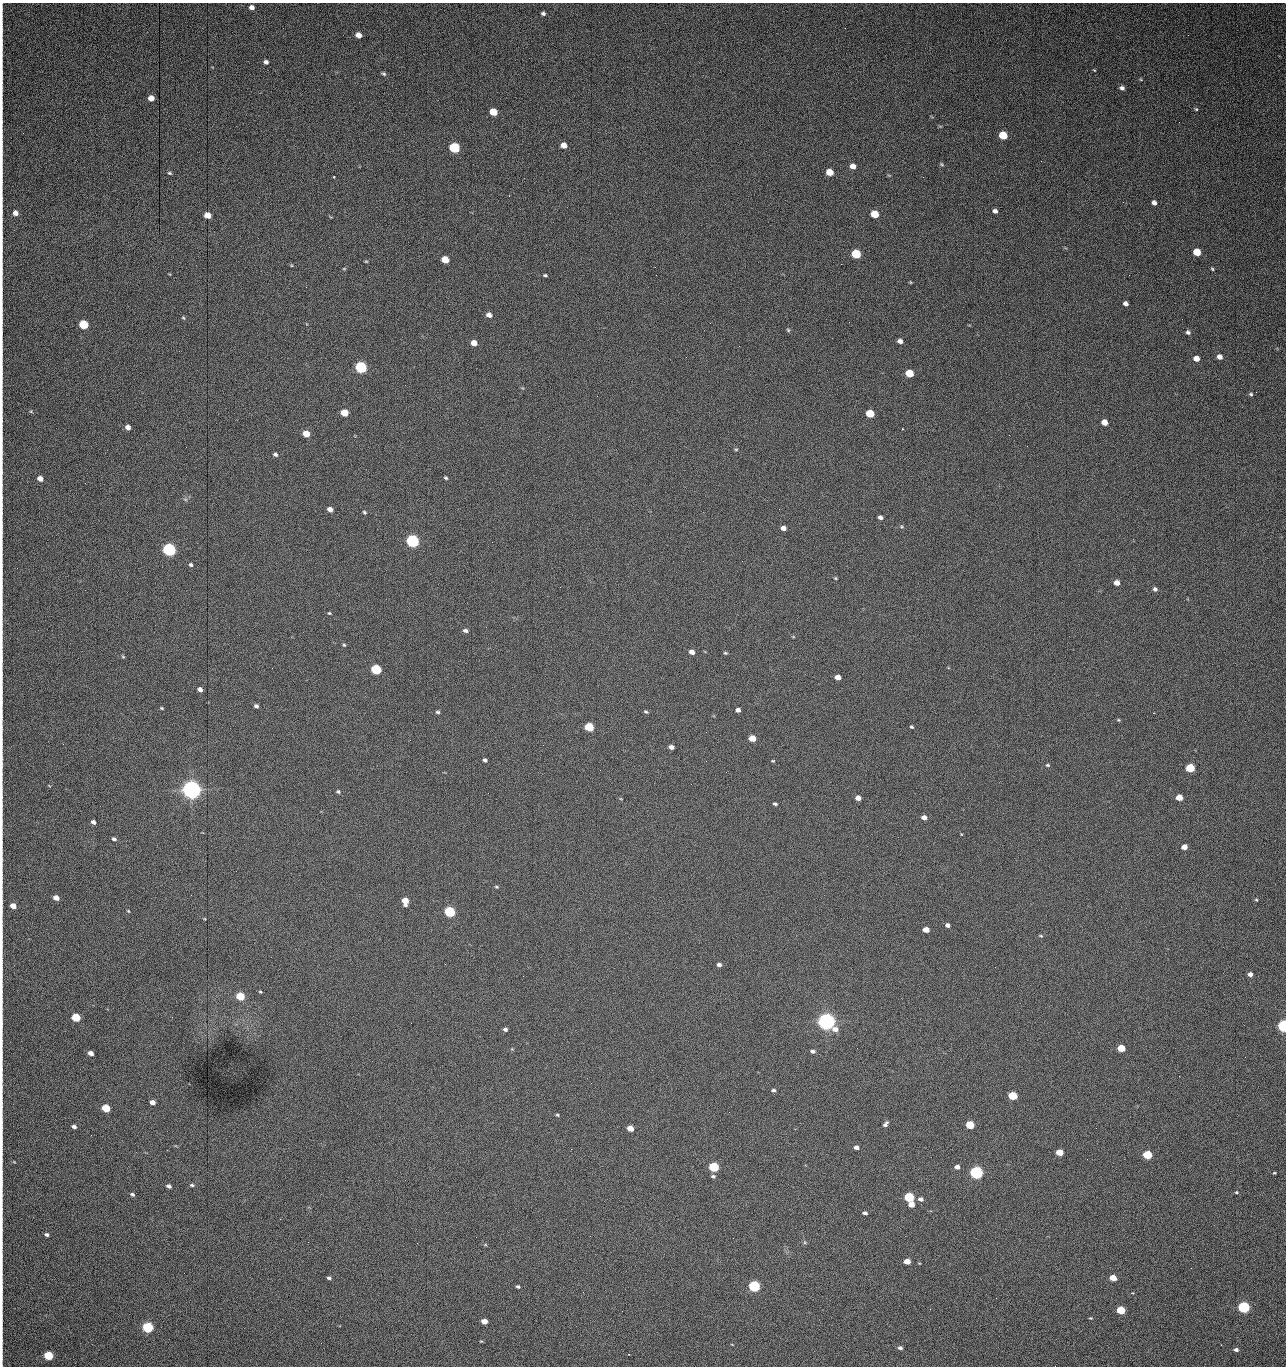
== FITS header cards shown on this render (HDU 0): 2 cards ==
NAXIS1  =                 1284 /fastest changing axis
NAXIS2  =                 1364 /next to fastest changing axis

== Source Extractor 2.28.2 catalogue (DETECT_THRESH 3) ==
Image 1284 x 1364 px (HDU 0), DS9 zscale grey, 1 PNG px = 1 image px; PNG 1288 x 1368 px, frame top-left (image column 1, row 1364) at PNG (2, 3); no overlay
Background 611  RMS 26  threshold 76.5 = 3 sigma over >= 5 px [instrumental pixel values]
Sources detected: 199; all 199 listed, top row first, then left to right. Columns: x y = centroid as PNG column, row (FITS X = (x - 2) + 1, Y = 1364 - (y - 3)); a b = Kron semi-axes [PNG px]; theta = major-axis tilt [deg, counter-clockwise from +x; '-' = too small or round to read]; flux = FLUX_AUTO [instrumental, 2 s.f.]
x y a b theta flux
251 7 5 4 - 7.8e+03
543 13 4 4 - 3.8e+03
2 29 13 2 90 3.6e+03
358 35 5 5 - 1.3e+04
1188 35 2 2 - 6.9e+02
266 62 5 4 - 5.4e+03
1094 70 4 3 - 1.4e+03
2 72 11 2 90 3.1e+03
383 74 6 4 -25 3.1e+03
1122 88 5 4 - 4.9e+03
151 98 5 5 - 1.5e+04
1196 109 5 4 - 2.2e+03
493 112 6 5 - 4.2e+04
1179 122 2 2 - 8.0e+02
940 126 6 3 -18 1.6e+03
1003 135 6 5 - 6.1e+04
564 145 5 5 - 1.5e+04
454 148 6 5 - 1.6e+05
1041 161 3 2 - 1.4e+03
942 164 6 4 -23 2.2e+03
853 166 6 5 - 1.3e+04
830 172 6 5 - 2.9e+04
169 173 5 3 - 2.4e+03
334 177 3 2 - 2.3e+03
923 177 2 2 - 1.2e+04
1154 203 5 4 - 6.6e+03
995 211 5 4 - 5.6e+03
15 213 5 5 - 1.1e+04
875 214 6 5 - 5.1e+04
207 215 5 5 - 2.1e+04
1197 252 5 5 - 4.2e+04
856 254 6 5 - 1.0e+05
445 260 6 5 - 4.0e+04
366 261 4 3 - 1.8e+03
841 264 2 2 - 1.8e+04
291 265 5 3 - 1.5e+03
344 269 5 3 - 1.6e+03
1212 269 5 3 - 2.0e+03
545 275 5 3 - 2.6e+03
910 282 4 3 - 1.5e+03
1125 304 5 4 - 7.5e+03
489 315 6 4 -20 9.2e+03
183 318 5 4 - 2.1e+03
710 323 2 2 - 2.2e+03
83 325 6 5 - 1.0e+05
788 330 5 4 - 2.4e+03
1188 332 6 5 - 4.1e+03
900 341 5 4 - 7.9e+03
474 343 5 4 - 1.6e+04
1220 357 5 4 - 1.0e+04
1196 358 5 4 - 1.6e+04
361 367 6 5 - 3.0e+05
909 373 6 5 - 5.8e+04
1256 392 2 2 - 1.0e+03
1251 394 5 4 - 2.7e+03
31 411 5 4 - 2.1e+03
344 413 5 5 - 3.8e+04
870 414 6 5 - 6.0e+04
1104 422 5 4 - 1.9e+04
128 427 5 4 - 9.3e+03
902 429 3 2 - 1.1e+03
306 434 5 5 - 2.9e+04
1009 435 2 2 - 2.3e+03
186 447 2 2 - 2.4e+03
736 449 4 4 - 1.9e+03
275 454 5 4 - 4.0e+03
40 478 5 4 - 1.3e+04
446 478 4 4 - 2.4e+03
85 483 2 2 - 7.3e+02
185 499 6 4 -19 2.6e+03
330 509 5 4 - 1.1e+04
364 512 4 3 - 2.5e+03
880 517 5 4 - 6.1e+03
902 526 7 6 - 2.5e+03
783 528 5 4 - 8.8e+03
412 541 6 5 - 4.9e+05
492 542 2 2 - 1.7e+03
169 550 6 5 - 5.3e+05
191 565 4 4 - 3.6e+03
835 578 4 4 - 2.0e+03
1117 583 5 4 - 1.3e+04
1155 589 5 5 - 4.5e+03
329 613 4 4 - 1.9e+03
465 631 6 4 -10 4.7e+03
344 645 4 4 - 2.2e+03
692 652 5 4 - 1.0e+04
725 653 5 4 - 2.3e+03
123 657 5 3 - 1.9e+03
376 669 6 5 - 1.6e+05
838 677 5 4 - 1.4e+04
200 689 4 4 - 7.6e+03
256 706 4 4 - 4.5e+03
162 708 3 3 - 2.0e+03
738 710 5 4 - 6.6e+03
438 712 5 4 - 2.8e+03
646 712 6 4 -25 2.6e+03
1118 720 4 3 - 1.8e+03
589 727 6 5 - 9.4e+04
912 727 4 3 - 2.5e+03
752 738 5 4 - 2.8e+04
543 745 2 2 - 2.1e+03
671 747 5 4 - 8.2e+03
485 760 4 3 - 4.3e+03
706 761 2 2 - 8.2e+02
773 761 5 4 - 1.7e+03
1047 765 5 4 - 2.3e+03
1190 768 5 5 - 7.7e+04
726 772 3 2 - 1.8e+03
191 790 7 6 - 1.7e+06
338 791 6 5 - 2.8e+03
1179 797 5 4 - 2.5e+04
858 798 5 4 - 1.1e+04
621 799 4 3 - 1.3e+03
775 804 4 3 - 3.1e+03
924 817 5 4 - 8.8e+03
93 822 4 4 - 6.7e+03
961 834 5 3 - 1.4e+03
114 839 5 4 - 4.0e+03
1184 847 5 4 - 1.5e+04
496 887 6 4 -20 2.2e+03
56 898 5 4 - 1.3e+04
1256 900 4 3 - 1.8e+03
405 901 6 5 - 2.8e+04
13 906 5 4 - 1.6e+04
128 911 4 3 - 1.6e+03
450 912 6 5 - 2.4e+05
948 925 4 4 - 6.0e+03
926 930 5 4 - 1.9e+04
1041 936 6 4 -7 2.3e+03
719 965 4 4 - 6.2e+03
1250 974 4 4 - 7.7e+03
523 976 3 2 - 1.4e+03
260 992 4 3 - 1.9e+03
240 996 6 5 - 6.3e+04
76 1017 5 5 - 7.7e+04
826 1021 7 6 - 1.4e+06
411 1023 2 2 - 3.4e+03
1284 1026 5 4 - 5.0e+05
505 1029 4 3 - 4.4e+03
857 1048 2 2 - 9.3e+02
1121 1048 5 4 - 4.8e+04
813 1051 5 4 - 4.5e+03
91 1053 5 4 - 1.1e+04
1245 1057 2 2 - 1.2e+03
1179 1076 2 2 - 1.8e+03
773 1090 5 4 - 3.5e+03
1013 1096 5 5 - 8.7e+04
152 1102 5 4 - 1.2e+04
106 1108 5 5 - 6.6e+04
557 1115 4 3 - 2.0e+03
886 1124 7 5 53 5.0e+03
970 1125 5 5 - 7.3e+04
74 1127 5 4 - 5.7e+03
630 1128 5 4 - 2.1e+04
91 1135 2 2 - 1.7e+03
856 1147 5 4 - 7.4e+03
571 1149 2 2 - 8.1e+02
1060 1152 5 4 - 3.3e+04
1147 1155 5 5 - 9.9e+04
1087 1159 2 2 - 1.3e+03
14 1162 5 3 - 1.5e+03
714 1167 6 5 - 1.5e+05
957 1167 5 4 - 8.1e+03
976 1173 6 5 - 6.2e+05
1274 1173 3 3 - 1.8e+03
713 1176 6 4 -9 3.3e+03
2 1183 10 2 90 2.9e+03
192 1185 6 4 -2 2.9e+03
169 1186 5 4 - 5.2e+03
1236 1192 5 4 - 2.0e+03
132 1194 5 4 - 3.4e+03
909 1197 5 5 - 1.5e+05
921 1199 6 5 - 6.7e+03
911 1204 5 5 - 1.7e+04
865 1213 4 3 - 4.6e+03
280 1219 3 2 - 1.6e+03
47 1234 4 3 - 4.2e+03
476 1237 2 2 - 5.9e+03
308 1242 3 2 - 1.3e+03
805 1242 6 4 -89 2.5e+03
417 1243 2 2 - 3.8e+03
485 1245 5 3 - 1.6e+03
907 1261 5 4 - 2.0e+04
329 1278 5 3 - 3.1e+03
1113 1278 5 4 - 2.7e+04
518 1286 5 4 - 3.2e+03
754 1286 6 5 - 3.0e+05
996 1298 2 2 - 1.8e+03
1244 1307 5 5 - 3.6e+05
1121 1310 5 5 - 7.9e+04
1090 1318 4 3 - 1.7e+03
484 1321 5 4 - 1.8e+04
148 1327 6 5 - 2.4e+05
481 1341 4 4 - 1.6e+03
321 1343 2 2 - 8.7e+02
900 1348 5 4 - 4.5e+03
1236 1350 5 4 - 5.4e+03
48 1356 5 5 - 9.4e+04
1055 1366 2 2 - 1.4e+03
At the frame edge (FLAGS 8, measured only in part): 5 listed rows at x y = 2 29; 2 72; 1284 1026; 2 1183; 1055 1366

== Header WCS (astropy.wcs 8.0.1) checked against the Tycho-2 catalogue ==
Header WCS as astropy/WCSLIB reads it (CRVAL/CRPIX/CD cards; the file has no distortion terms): RA---TAN/DEC--TAN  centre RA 15:41:42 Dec +51:58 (235.43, +51.97 deg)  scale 1.26 arcsec/px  FOV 26.9' x 28.5'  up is +93 deg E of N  parity flipped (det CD > 0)
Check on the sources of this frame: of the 60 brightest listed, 12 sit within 2.0 arcsec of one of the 12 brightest Tycho-2 stars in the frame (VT <= 12.29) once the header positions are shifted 0.82 arcsec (0.45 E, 0.69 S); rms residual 1.12 arcsec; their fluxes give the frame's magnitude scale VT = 25.23 - 2.5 log10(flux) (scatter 0.19 mag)
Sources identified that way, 12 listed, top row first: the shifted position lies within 2.0 arcsec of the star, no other Tycho-2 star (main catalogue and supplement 1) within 4.0 arcsec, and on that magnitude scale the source's flux lands within +1.5 / -3 mag of the star's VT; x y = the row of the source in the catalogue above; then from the Tycho-2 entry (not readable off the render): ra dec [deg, ICRS J2000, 3 dp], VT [Tycho-2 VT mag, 2 dp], TYC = Tycho-2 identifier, HIP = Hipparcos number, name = IAU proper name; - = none
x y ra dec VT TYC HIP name
361 367 235.614 +52.064 11.61 3489-1132-1 - -
412 541 235.514 +52.049 11.19 3489-1407-1 - -
169 550 235.515 +52.133 11.12 3489-1380-1 - -
191 790 235.378 +52.130 9.31 3489-1322-1 76850 -
450 912 235.303 +52.042 11.52 3489-958-1 - -
826 1021 235.232 +51.912 9.59 3489-824-1 - -
1284 1026 235.220 +51.752 10.98 3489-1435-1 - -
976 1173 235.143 +51.862 10.97 3489-1016-1 - -
909 1197 235.131 +51.886 12.29 3489-908-1 - -
754 1286 235.084 +51.941 11.45 3489-1346-1 - -
1244 1307 235.062 +51.771 11.53 3489-1453-1 - -
148 1327 235.075 +52.152 11.74 3489-912-1 - -